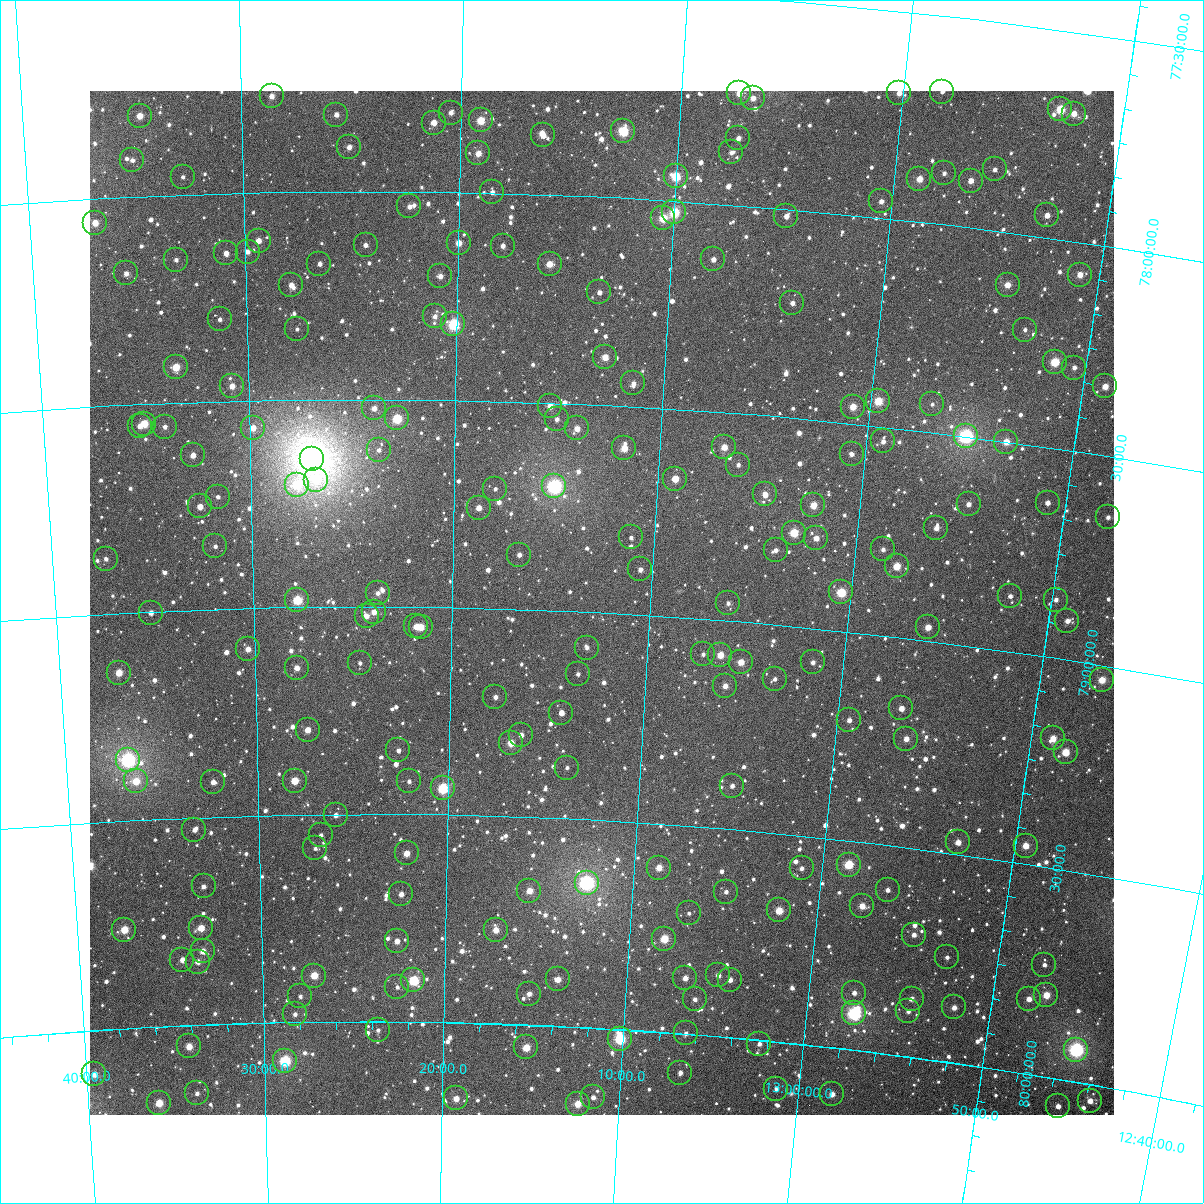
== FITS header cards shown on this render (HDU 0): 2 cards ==
NAXIS1  =                 1024
NAXIS2  =                 1024

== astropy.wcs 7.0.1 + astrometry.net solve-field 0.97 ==
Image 1024 x 1024 px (HDU 0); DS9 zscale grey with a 90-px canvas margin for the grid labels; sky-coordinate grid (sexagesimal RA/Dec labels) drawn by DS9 from the SOLVED WCS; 220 Tycho-2 reference stars matched to detected sources circled (green)
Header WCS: RA---TAN-SIP/DEC--TAN-SIP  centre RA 13:12:26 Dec +78:59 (198.11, +78.98 deg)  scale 8.67 arcsec/px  FOV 148.0' x 148.1'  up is +177 deg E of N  parity flipped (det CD > 0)
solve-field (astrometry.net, Tycho-2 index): VERIFIED the header's WCS against the Tycho-2 star catalogue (verified at 6 index scales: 14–220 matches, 0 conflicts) and refined it, rather than solving blind
Solved WCS: RA---TAN-SIP/DEC--TAN-SIP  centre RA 13:12:26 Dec +78:59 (198.11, +78.98 deg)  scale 8.68 arcsec/px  FOV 148.1' x 148.1'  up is +177 deg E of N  parity flipped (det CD > 0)
The solver's refit moves the header's centre by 0.27 arcsec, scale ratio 1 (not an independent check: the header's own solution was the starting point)
Tycho-2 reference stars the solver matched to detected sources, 220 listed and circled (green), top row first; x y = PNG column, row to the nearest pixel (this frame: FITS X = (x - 90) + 1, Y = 1024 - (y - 91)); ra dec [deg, ICRS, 3 dp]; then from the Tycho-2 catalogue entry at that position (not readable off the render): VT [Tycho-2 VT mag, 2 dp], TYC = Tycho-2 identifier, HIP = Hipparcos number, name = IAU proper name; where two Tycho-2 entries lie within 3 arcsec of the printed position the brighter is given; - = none
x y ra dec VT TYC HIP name
942 92 194.562 +77.682 12.51 4554-52-1 - -
739 93 196.848 +77.731 10.77 4554-955-1 - -
899 93 195.041 +77.696 11.04 4554-628-1 - -
272 96 202.155 +77.768 11.13 4561-714-1 - -
753 98 196.690 +77.740 10.98 4554-963-1 - -
1060 109 193.219 +77.690 9.53 4554-119-1 62850 -
451 113 200.112 +77.808 11.63 4561-1262-1 - -
1074 114 193.054 +77.695 10.62 4554-116-1 - -
336 115 201.420 +77.815 11.57 4561-1638-1 - -
140 116 203.663 +77.806 10.64 4561-1812-1 - -
481 120 199.772 +77.826 9.81 4554-477-1 - -
434 123 200.307 +77.833 10.92 4561-684-1 - -
623 131 198.138 +77.839 9.18 4554-343-1 - -
543 135 199.052 +77.858 11.23 4554-454-1 - -
738 138 196.818 +77.839 12.01 4554-221-1 - -
349 147 201.275 +77.893 11.30 4561-522-1 - -
731 152 196.888 +77.874 12.39 4554-303-1 - -
478 153 199.789 +77.905 10.86 4554-590-1 - -
132 160 203.769 +77.912 12.26 4561-766-1 - -
995 169 193.865 +77.854 12.24 4554-1007-1 - -
944 173 194.434 +77.877 12.45 4554-526-1 - -
676 176 197.506 +77.941 9.38 4554-485-1 - -
183 177 203.199 +77.957 12.69 4561-1364-1 - -
919 179 194.709 +77.897 10.68 4554-186-1 - -
971 181 194.122 +77.887 11.18 4554-513-1 - -
492 192 199.617 +77.998 11.81 4554-772-1 - -
881 201 195.119 +77.961 11.53 4554-342-1 - -
409 206 200.578 +78.036 12.03 4561-1302-1 - -
674 212 197.499 +78.028 9.06 4554-625-1 64242 -
1047 215 193.200 +77.947 11.49 4554-196-1 - -
786 216 196.197 +78.017 11.62 4554-521-1 - -
663 218 197.625 +78.043 9.81 4554-681-1 - -
95 223 204.236 +78.058 10.37 4561-1674-1 - -
259 241 202.338 +78.116 11.07 4561-506-1 - -
459 243 199.996 +78.122 10.66 4554-630-1 - -
366 245 201.084 +78.129 11.76 4561-1134-1 - -
503 246 199.479 +78.126 11.48 4554-720-1 - -
248 252 202.468 +78.141 11.68 4561-1744-1 - -
226 253 202.724 +78.144 11.31 4561-644-1 - -
713 259 197.007 +78.135 11.67 4554-806-1 - -
176 260 203.312 +78.156 12.05 4561-1548-1 - -
319 264 201.629 +78.174 11.65 4561-232-1 - -
550 264 198.924 +78.167 10.55 4554-689-1 - -
126 273 203.904 +78.184 11.41 4561-1194-1 - -
1080 275 192.726 +78.078 10.63 4554-410-1 - -
440 276 200.206 +78.202 11.81 4561-131-1 - -
291 285 201.963 +78.224 11.53 4561-476-1 - -
1008 285 193.548 +78.125 10.75 4554-558-1 - -
599 292 198.323 +78.230 11.72 4554-510-1 - -
792 303 196.043 +78.225 11.82 4554-962-1 - -
435 316 200.264 +78.300 11.62 4561-95-1 - -
220 319 202.821 +78.303 12.47 4561-1488-1 - -
453 324 200.041 +78.318 8.68 4561-81-1 - -
297 329 201.904 +78.330 12.57 4561-640-1 - -
1025 330 193.277 +78.227 12.62 4554-726-1 - -
605 357 198.219 +78.385 10.44 4554-604-1 - -
1055 362 192.875 +78.294 9.58 4554-878-1 - -
176 367 203.362 +78.414 10.01 4561-982-1 - -
1074 368 192.634 +78.301 11.77 4554-882-1 - -
633 383 197.861 +78.445 11.49 4554-1895-1 - -
232 386 202.694 +78.464 11.09 4561-2191-1 - -
1105 386 192.239 +78.335 10.65 4554-946-1 - -
878 401 194.909 +78.440 9.70 4554-286-1 - -
932 404 194.260 +78.433 12.73 4554-349-1 - -
550 406 198.854 +78.509 10.73 4554-798-1 - -
853 407 195.206 +78.460 10.35 4554-197-1 - -
374 408 200.982 +78.523 11.54 4561-2166-1 - -
397 418 200.704 +78.547 9.16 4561-118-1 65285 -
557 419 198.765 +78.539 12.44 4554-753-1 - -
144 424 203.769 +78.547 9.99 4561-2027-1 - -
140 426 203.826 +78.553 11.65 4561-2002-1 - -
165 427 203.524 +78.557 12.24 4561-2005-1 - -
253 428 202.454 +78.566 10.94 4561-1970-1 - -
577 428 198.515 +78.560 11.11 4554-716-1 - -
966 436 193.813 +78.500 7.80 4554-201-1 63061 -
883 441 194.802 +78.536 11.85 4554-885-1 - -
1006 442 193.317 +78.501 10.41 4554-239-1 - -
724 447 196.715 +78.584 10.51 4554-809-1 - -
624 448 197.932 +78.602 10.37 4554-683-1 - -
379 450 200.925 +78.623 12.08 4561-138-1 - -
852 454 195.162 +78.574 11.70 4554-948-1 - -
193 455 203.198 +78.628 11.17 4561-1912-1 - -
312 459 201.737 +78.644 5.83 4561-2318-1 65595 -
738 465 196.527 +78.624 12.40 4554-763-1 - -
675 479 197.286 +78.668 10.67 4554-601-1 - -
316 480 201.696 +78.695 11.07 4561-1703-1 - -
297 485 201.930 +78.705 9.57 4561-1831-1 - -
554 486 198.764 +78.701 7.68 4554-1733-1 64646 -
495 489 199.490 +78.712 12.41 4554-227-1 - -
765 494 196.170 +78.690 10.79 4554-647-1 - -
218 497 202.909 +78.730 12.16 4561-1399-1 - -
1048 503 192.719 +78.633 11.72 4554-969-1 - -
969 504 193.674 +78.662 11.38 4554-887-1 - -
813 505 195.565 +78.705 10.34 4554-664-1 - -
200 506 203.131 +78.752 11.10 4561-2028-1 - -
479 508 199.687 +78.759 10.89 4554-1060-1 - -
1108 517 191.964 +78.645 12.06 4554-975-1 - -
936 528 194.032 +78.728 11.48 4554-705-1 - -
794 533 195.771 +78.776 9.60 4554-473-1 63687 -
631 537 197.786 +78.815 12.17 4554-1026-1 - -
816 538 195.495 +78.783 11.06 4554-482-1 - -
215 546 202.959 +78.849 11.77 4561-1837-1 - -
883 549 194.657 +78.794 12.48 4554-518-1 - -
776 550 195.982 +78.821 11.81 4554-293-1 - -
519 555 199.167 +78.869 11.73 4554-1110-1 - -
106 559 204.329 +78.867 12.13 4561-1127-1 - -
897 566 194.464 +78.831 10.09 4554-413-1 - -
640 569 197.647 +78.892 11.88 4554-1088-1 - -
841 592 195.117 +78.908 9.37 4554-1028-1 - -
378 593 200.935 +78.968 11.82 4561-113-1 - -
1010 596 193.016 +78.867 12.12 4554-427-1 - -
297 600 201.949 +78.983 9.31 4561-1217-1 - -
1056 600 192.444 +78.861 12.55 4554-494-1 - -
728 603 196.518 +78.958 12.29 4554-1124-1 - -
374 612 200.981 +79.013 11.25 4561-107-1 - -
151 613 203.797 +79.003 11.45 4561-1629-1 - -
367 616 201.070 +79.023 11.58 4561-100-1 - -
1067 621 192.264 +78.907 11.56 4554-335-1 - -
416 626 200.447 +79.047 10.98 4561-102-1 - -
421 627 200.386 +79.049 10.52 4561-104-1 - -
928 627 193.988 +78.968 10.95 4554-1046-1 - -
587 648 198.268 +79.087 12.46 4554-1251-1 - -
248 649 202.586 +79.099 11.21 4561-1852-1 - -
703 654 196.785 +79.085 12.40 4554-1196-1 - -
720 655 196.565 +79.084 10.38 4554-1188-1 - -
741 662 196.298 +79.097 10.63 4554-1187-1 - -
813 662 195.385 +79.082 12.05 4554-1167-1 - -
360 663 201.158 +79.136 12.29 4561-85-1 - -
297 668 201.965 +79.146 11.45 4561-1900-1 - -
119 673 204.242 +79.143 10.28 4561-1896-1 - -
578 674 198.366 +79.151 12.61 4554-1329-1 - -
775 679 195.849 +79.131 12.43 4554-1204-1 - -
1102 680 191.718 +79.035 10.40 4554-1054-1 - -
725 686 196.474 +79.157 11.26 4554-1261-1 - -
495 697 199.415 +79.214 11.63 4554-1449-1 - -
901 708 194.198 +79.170 11.33 4554-1197-1 - -
561 713 198.565 +79.247 11.71 4554-1453-1 - -
849 720 194.846 +79.212 11.88 4554-1257-1 - -
308 730 201.836 +79.296 10.91 4561-11-1 - -
521 735 199.068 +79.303 11.53 4554-1545-1 - -
1053 738 192.217 +79.192 10.50 4554-1185-1 - -
906 739 194.089 +79.241 11.04 4554-1269-1 - -
511 743 199.196 +79.323 10.36 4554-1589-1 - -
398 750 200.655 +79.346 11.97 4561-8-1 - -
1066 752 192.030 +79.220 10.14 4554-1195-1 - -
128 760 204.190 +79.354 7.62 4561-393-1 66393 -
567 768 198.450 +79.377 12.48 4554-1594-1 - -
136 781 204.096 +79.406 10.05 4561-517-1 66373 -
295 781 202.015 +79.418 10.27 4561-55-1 - -
409 781 200.514 +79.421 12.40 4561-40-1 - -
213 782 203.087 +79.417 11.40 4561-1569-1 - -
732 786 196.279 +79.396 11.98 4554-1525-1 - -
443 788 200.071 +79.437 8.91 4561-1683-1 - -
336 815 201.480 +79.503 11.97 4561-60-1 - -
194 830 203.355 +79.530 11.93 4561-681-1 - -
321 835 201.679 +79.551 12.40 4561-52-1 - -
958 842 193.247 +79.473 11.06 4554-1499-1 - -
1026 846 192.357 +79.458 10.42 4554-1473-1 - -
315 848 201.756 +79.582 12.45 4561-51-1 - -
407 853 200.537 +79.594 10.58 4561-68-1 - -
849 865 194.647 +79.558 9.34 4554-1362-1 - -
659 868 197.163 +79.606 10.65 4554-1748-1 - -
802 868 195.266 +79.579 12.22 4554-1070-1 - -
587 883 198.119 +79.652 7.64 4554-2036-1 64440 -
204 886 203.261 +79.667 11.62 4561-659-1 - -
888 890 194.093 +79.608 11.88 4554-1058-1 - -
529 891 198.880 +79.677 10.60 4554-1477-1 - -
726 892 196.246 +79.651 12.56 4554-1539-1 - -
401 894 200.607 +79.693 11.31 4561-28-1 - -
862 906 194.412 +79.653 10.61 4554-1286-1 - -
779 910 195.513 +79.685 10.12 4554-1580-1 - -
689 913 196.720 +79.710 12.48 4554-1550-1 - -
201 928 203.316 +79.767 10.29 4561-839-1 - -
124 930 204.359 +79.762 9.86 4561-147-1 - -
496 930 199.319 +79.775 10.80 4554-1325-1 - -
914 935 193.669 +79.707 11.66 4554-1439-1 - -
664 939 197.025 +79.776 9.83 4554-1441-1 - -
397 941 200.658 +79.806 11.42 4561-16-1 - -
203 951 203.302 +79.823 10.89 4561-591-1 - -
947 957 193.187 +79.751 11.79 4554-1603-1 - -
182 960 203.586 +79.841 11.65 4561-1775-1 - -
198 962 203.378 +79.848 11.12 4561-893-1 - -
1044 965 191.867 +79.734 11.85 4554-1391-1 - -
718 975 196.256 +79.853 11.50 4554-1360-1 - -
314 976 201.788 +79.888 10.08 4561-605-1 - -
685 978 196.702 +79.867 11.24 4554-1333-1 - -
558 979 198.448 +79.888 10.71 4554-1250-1 - -
413 980 200.425 +79.900 9.15 4561-5-1 - -
730 980 196.090 +79.862 11.40 4554-1355-1 - -
397 987 200.650 +79.916 12.80 4561-2-1 - -
854 993 194.382 +79.863 11.99 4554-1435-1 - -
529 994 198.833 +79.926 11.40 4554-1173-1 - -
1046 995 191.779 +79.806 10.49 4554-1608-1 - -
300 996 201.984 +79.938 12.19 4561-271-1 - -
695 999 196.549 +79.916 13.04 4554-1290-1 - -
912 999 193.591 +79.860 11.53 4554-1462-1 - -
1029 999 192.006 +79.821 11.34 4554-1573-1 - -
954 1007 192.997 +79.868 11.47 4554-1475-1 - -
908 1011 193.614 +79.892 12.75 4554-1424-1 - -
854 1013 194.350 +79.913 8.14 4554-1353-1 63232 -
295 1014 202.060 +79.981 12.14 4561-749-1 - -
378 1030 200.912 +80.021 12.53 4564-1363-1 - -
686 1033 196.635 +79.999 12.06 4554-1184-1 - -
620 1039 197.545 +80.024 8.82 4557-67-1 - -
759 1044 195.608 +80.010 12.16 4557-50-1 - -
189 1046 203.543 +80.051 10.35 4564-96-1 - -
526 1047 198.845 +80.055 10.03 4557-162-1 - -
1076 1050 191.250 +79.924 7.68 4554-1444-1 62208 -
285 1061 202.212 +80.093 8.62 4564-1278-1 - -
680 1073 196.671 +80.095 11.92 4557-196-1 - -
94 1074 204.886 +80.105 10.78 4564-892-1 - -
776 1089 195.313 +80.113 11.80 4557-70-1 - -
197 1093 203.461 +80.165 12.30 4564-490-1 - -
832 1094 194.524 +80.112 11.34 4557-63-1 - -
593 1097 197.871 +80.168 11.75 4557-149-1 - -
456 1098 199.803 +80.183 10.65 4557-211-1 - -
1090 1101 190.946 +80.039 11.09 4557-15-1 - -
159 1103 204.003 +80.183 9.90 4564-796-1 - -
578 1104 198.085 +80.185 10.12 4557-233-1 - -
1058 1106 191.371 +80.065 11.44 4557-4-1 - -